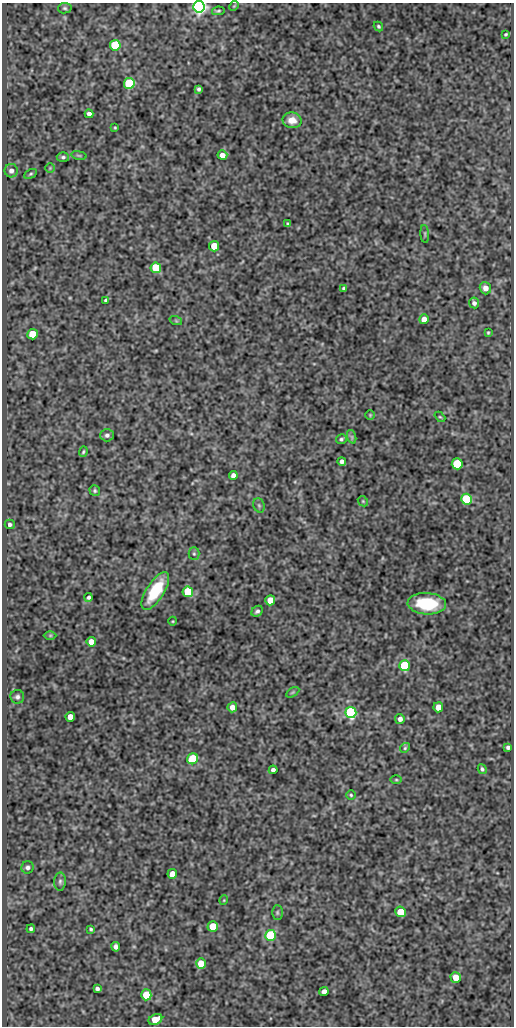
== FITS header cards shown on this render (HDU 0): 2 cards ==
NAXIS1  =                  512
NAXIS2  =                 1024

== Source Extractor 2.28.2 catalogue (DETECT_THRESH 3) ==
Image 512 x 1024 px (HDU 0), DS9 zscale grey, 1 PNG px = 1 image px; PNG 516 x 1028 px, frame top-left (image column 1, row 1024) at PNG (2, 3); each listed source drawn as its Kron ellipse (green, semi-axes under 4 px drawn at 4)
Background 52.4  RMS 0.45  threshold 1.34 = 3 sigma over >= 5 px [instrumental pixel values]
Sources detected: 86; all 86 listed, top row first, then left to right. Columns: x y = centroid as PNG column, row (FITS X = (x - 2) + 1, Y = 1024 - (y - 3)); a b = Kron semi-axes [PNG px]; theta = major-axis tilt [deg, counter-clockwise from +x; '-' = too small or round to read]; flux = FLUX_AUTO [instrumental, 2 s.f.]
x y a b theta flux
234 6 5 4 - 31
199 7 5 5 - 12000
65 8 7 5 11 53
218 11 6 4 10 45
378 26 5 4 - 46
506 34 4 3 - 35
115 45 5 5 - 3200
129 83 5 5 - 3000
199 89 4 3 - 61
89 114 4 4 - 120
292 120 9 8 - 320
115 128 3 2 - 27
79 155 8 4 -9 43
222 155 5 4 - 190
63 157 6 5 - 63
50 168 5 4 - 30
11 171 7 6 - 130
30 174 7 4 27 43
288 224 4 3 - 41
425 234 9 3 -86 42
214 246 5 5 - 540
156 268 5 5 - 1800
485 288 6 5 - 210
344 289 4 3 - 61
106 300 4 3 - 66
474 303 5 5 - 100
424 319 5 4 - 250
176 321 6 4 -19 40
488 333 3 3 - 34
33 334 5 5 - 1100
370 415 4 4 - 34
440 417 6 3 -43 35
107 435 7 6 - 89
352 437 7 4 -72 54
341 439 5 5 - 58
83 452 5 3 - 41
342 461 4 4 - 96
457 464 5 5 - 2000
233 475 4 4 - 130
95 491 5 5 - 53
467 499 5 5 - 3400
363 501 5 4 - 36
259 505 7 5 -69 58
10 524 5 4 - 75
194 554 6 5 - 56
155 591 22 9 57 1200
188 592 5 5 - 1700
89 597 4 4 - 68
270 600 5 5 - 530
427 604 19 10 -4 1300
257 611 6 5 - 70
173 621 4 3 - 25
50 635 6 4 0 40
91 642 5 4 - 340
405 666 5 5 - 3600
293 692 7 4 31 42
17 697 7 7 - 85
232 707 5 5 - 230
438 707 5 5 - 320
351 712 5 5 - 5800
70 717 5 4 - 350
400 719 5 5 - 120
508 747 4 4 - 73
405 748 5 4 - 42
193 759 6 5 - 1800
482 769 5 4 - 54
273 770 4 4 - 89
396 780 6 4 -1 36
351 795 4 4 - 39
27 867 6 6 - 91
172 874 5 4 - 370
60 882 9 6 89 86
224 900 5 3 - 23
277 912 7 5 90 51
400 912 5 5 - 620
213 926 5 5 - 600
31 929 4 4 - 63
91 929 3 3 - 44
271 935 5 5 - 2900
116 947 5 4 - 120
201 964 5 5 - 650
456 978 5 5 - 350
97 989 4 3 - 76
324 991 5 4 - 140
146 995 5 5 - 830
155 1019 7 5 27 650
At the frame edge (FLAGS 8, measured only in part): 1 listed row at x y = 199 7